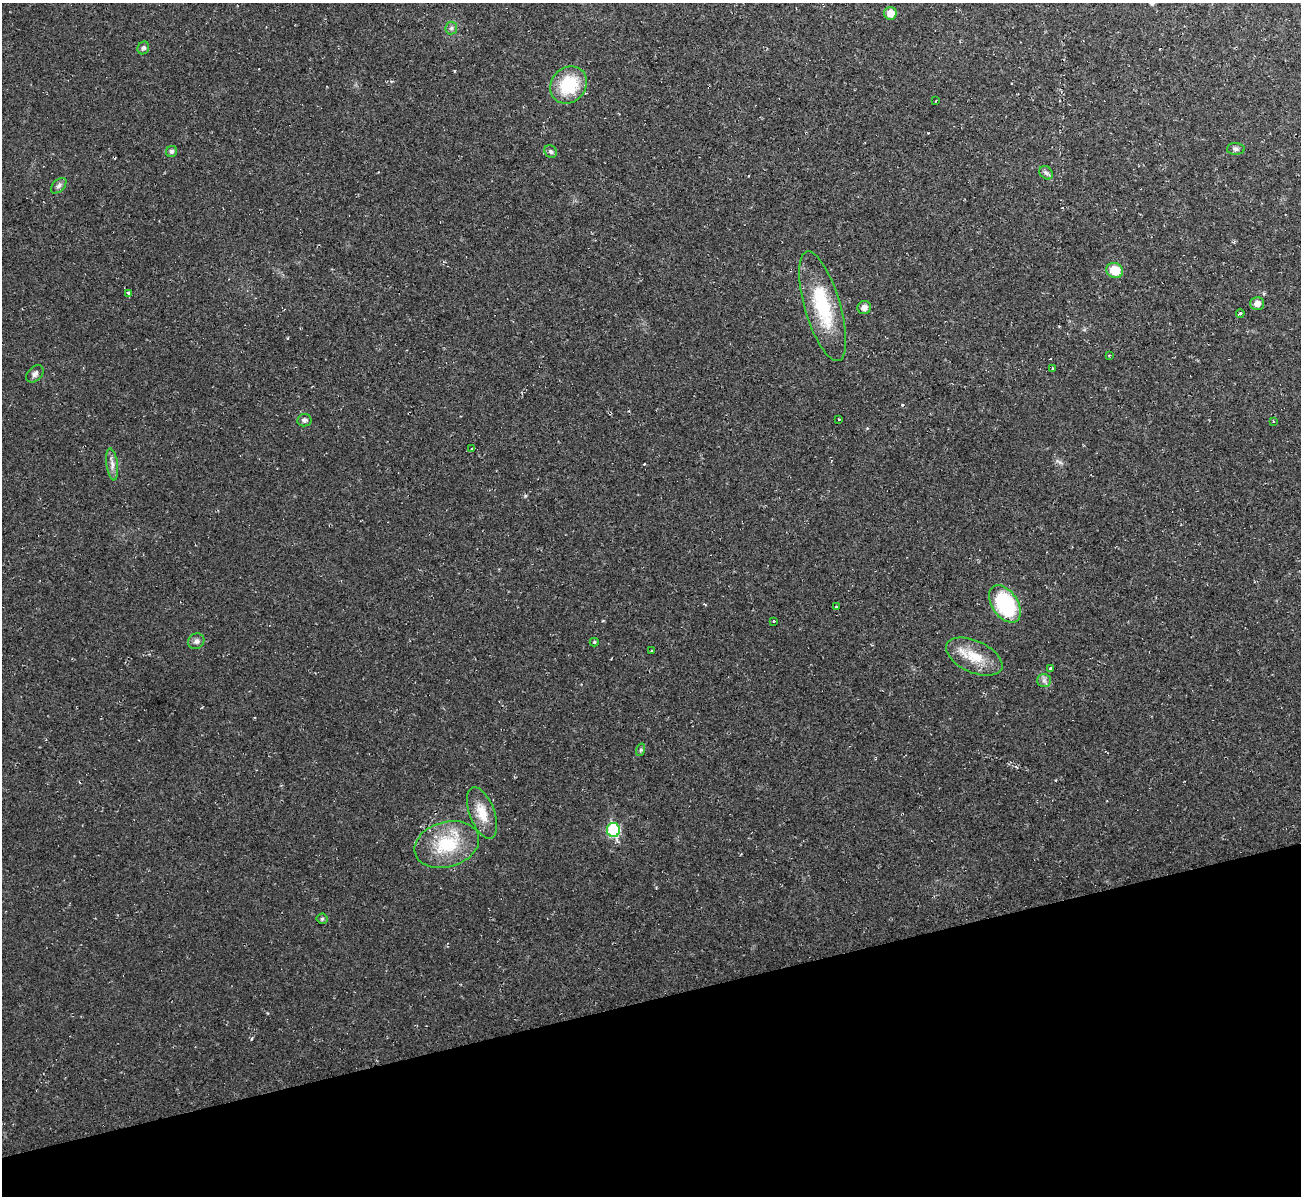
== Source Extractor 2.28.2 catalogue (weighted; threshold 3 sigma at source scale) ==
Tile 14 of 4 x 4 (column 2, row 4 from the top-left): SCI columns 1301-2599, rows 142-1335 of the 5198 x 5179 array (HDU 1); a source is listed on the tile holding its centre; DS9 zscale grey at full resolution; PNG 1303 x 1198 px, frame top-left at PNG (2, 3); each listed source drawn as its Kron ellipse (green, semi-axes under 4 px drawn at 4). Shown black and unused: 16% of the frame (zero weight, under 2 of 3 exposures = <1% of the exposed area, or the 3 px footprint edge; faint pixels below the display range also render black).
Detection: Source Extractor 2.28.2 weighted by HDU 2 'WHT'; one run over the whole footprint, this tile lists its part. Background 0.0232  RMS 0.0062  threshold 0.0278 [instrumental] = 3 sigma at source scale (4.5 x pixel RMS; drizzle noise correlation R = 1.50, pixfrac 1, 0.05/0.05 arcsec/px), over >= 5 px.
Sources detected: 45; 7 cosmic-ray / hot-pixel residue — neither listed nor drawn; the other 38 listed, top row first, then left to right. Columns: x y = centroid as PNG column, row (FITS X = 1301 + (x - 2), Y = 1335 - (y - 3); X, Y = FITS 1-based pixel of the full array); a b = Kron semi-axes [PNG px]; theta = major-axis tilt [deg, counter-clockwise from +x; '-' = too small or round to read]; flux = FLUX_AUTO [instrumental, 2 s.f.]
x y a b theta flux
890 13 6 6 - 7.1
451 28 6 6 - 1.4
143 48 6 5 - 1.5
568 85 20 17 47 28
935 101 3 2 - 0.52
1236 149 9 6 -1 1.6
171 151 6 5 - 1.5
551 152 7 6 - 1.5
1046 173 7 6 - 1.5
59 186 9 5 45 1.8
1115 270 8 7 - 13
128 293 3 3 - 1.8
1257 303 7 6 - 3.7
823 306 57 17 -74 39
864 307 7 6 - 3
1240 313 4 3 - 2
1109 355 3 2 - 0.69
1053 368 3 3 - 1.2
35 374 10 7 44 2.3
839 419 3 3 - 0.98
304 420 7 6 - 1.9
1273 421 3 2 - 0.83
471 449 3 3 - 3
112 464 16 5 -83 3.4
1005 604 21 13 -56 52
836 607 3 2 - 1.4
774 621 3 2 - 0.76
196 641 8 7 - 2.2
594 642 4 4 - 0.87
652 651 3 3 - 2.8
974 657 30 16 -24 16
1051 669 3 3 - 4.2
1044 680 7 6 - 1.9
640 750 6 4 70 1
482 813 27 12 -69 12
613 830 7 6 - 47
447 844 33 22 17 32
322 919 5 5 - 0.9